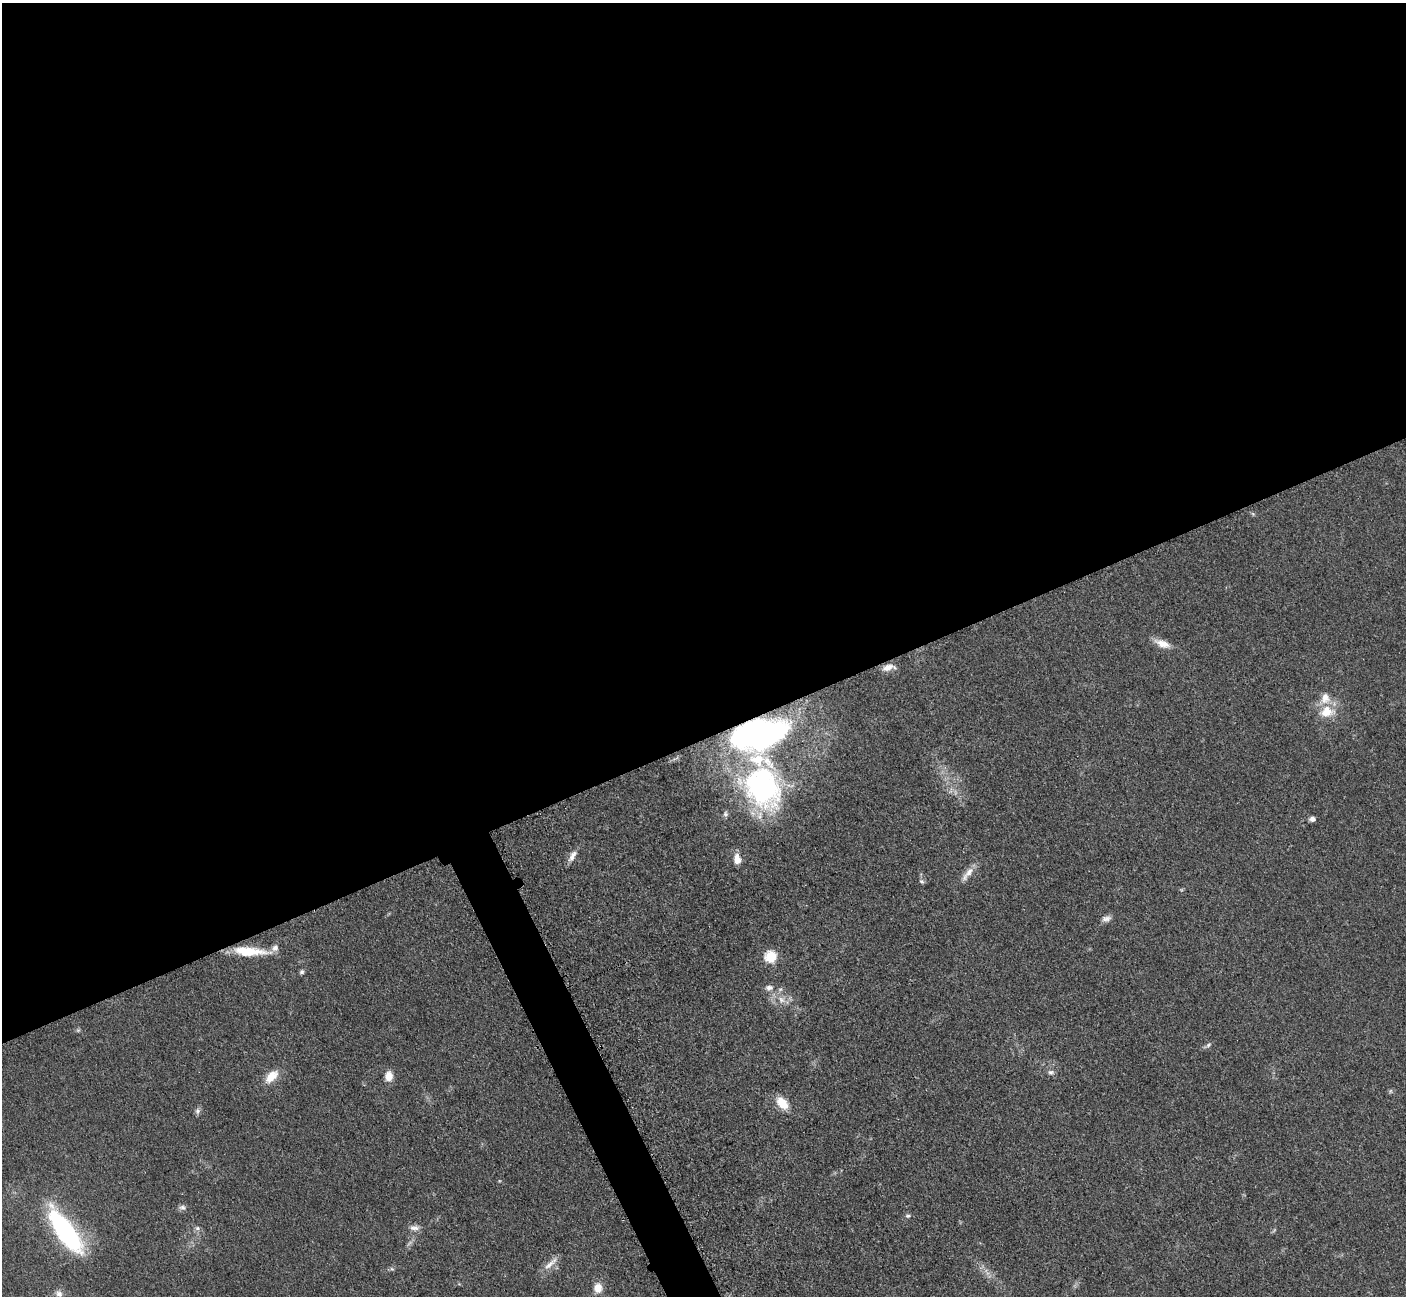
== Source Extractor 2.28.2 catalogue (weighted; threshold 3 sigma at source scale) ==
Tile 2 of 4 x 4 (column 2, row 1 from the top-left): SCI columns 1423-2826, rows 4179-5472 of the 5699 x 5661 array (HDU 1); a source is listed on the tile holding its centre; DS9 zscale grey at full resolution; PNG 1408 x 1298 px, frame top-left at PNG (2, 3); no overlay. Shown black and unused: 58% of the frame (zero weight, under 3 of 5 exposures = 4% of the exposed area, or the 3 px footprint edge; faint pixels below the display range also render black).
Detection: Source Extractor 2.28.2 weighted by HDU 2 'WHT'; one run over the whole footprint, this tile lists its part. Background 0.0521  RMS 0.0055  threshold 0.0249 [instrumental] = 3 sigma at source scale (4.5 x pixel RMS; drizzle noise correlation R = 1.50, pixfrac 1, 0.05/0.05 arcsec/px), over >= 5 px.
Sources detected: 38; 1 too faint to see at this stretch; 1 inside a brighter object's white glare — not listed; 3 inside a brighter listed object's ellipse — not listed separately; the other 33 listed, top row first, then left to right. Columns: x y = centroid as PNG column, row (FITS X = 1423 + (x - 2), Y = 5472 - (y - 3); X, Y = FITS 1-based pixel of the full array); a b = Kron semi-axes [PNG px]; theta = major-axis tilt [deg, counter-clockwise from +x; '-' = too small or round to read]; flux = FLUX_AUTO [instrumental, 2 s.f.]
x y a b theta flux
1162 643 21 9 -23 6.3
888 667 16 7 10 4.9
1327 712 21 15 10 12
761 734 38 23 17 140
763 788 51 39 -62 110
725 814 8 6 -80 1.4
1312 819 6 5 - 2.4
572 856 17 7 59 3.7
737 859 13 9 -82 5
968 874 24 7 52 5.5
922 881 8 5 -37 1.2
1106 918 13 7 7 2.5
249 951 40 10 -4 18
771 957 6 6 - 47
302 972 6 5 - 1.2
769 988 10 7 5 2.7
781 1000 11 8 -58 3.7
1208 1045 8 5 29 1.3
1051 1072 8 6 -4 1.7
271 1076 21 11 45 8.2
389 1076 11 8 88 5.8
1390 1091 6 4 89 0.79
782 1103 13 8 -49 12
197 1111 9 7 81 1.7
182 1207 9 7 -9 1.8
908 1216 8 5 1 1.2
197 1228 6 5 - 1.3
414 1228 14 8 -1 3
65 1231 56 17 -55 82
550 1264 26 7 43 4.9
392 1269 6 4 -42 0.91
598 1288 10 8 87 6.3
59 1294 11 9 -55 2.8
Overlapping masked pixels (flux is a lower limit): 1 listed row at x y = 761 734